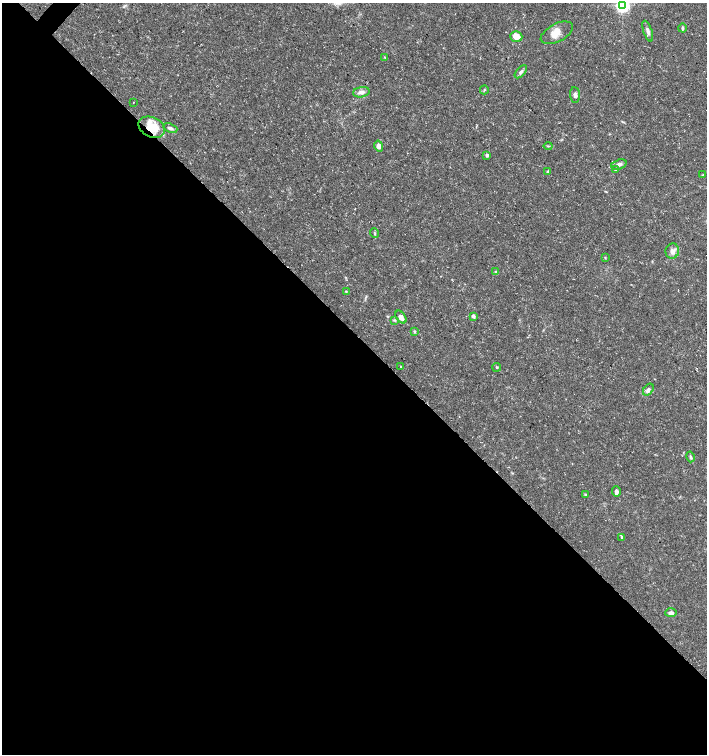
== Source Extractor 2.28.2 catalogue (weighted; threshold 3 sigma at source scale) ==
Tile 14 of 4 x 4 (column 2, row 4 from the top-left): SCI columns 1573-2981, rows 9-1512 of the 6027 x 6026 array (HDU 1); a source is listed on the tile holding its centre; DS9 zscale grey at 2 x 2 block average (1 PNG px = mean of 2 x 2 image px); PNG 709 x 756 px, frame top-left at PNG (2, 3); each listed source drawn as its Kron ellipse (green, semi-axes under 4 px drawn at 4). Shown black and unused: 56% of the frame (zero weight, under 3 of 5 exposures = <1% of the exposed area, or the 3 px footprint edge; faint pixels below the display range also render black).
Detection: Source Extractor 2.28.2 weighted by HDU 2 'WHT'; one run over the whole footprint, this tile lists its part. Background 0.0289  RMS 0.0022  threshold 0.00999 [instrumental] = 3 sigma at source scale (4.5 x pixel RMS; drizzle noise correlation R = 1.50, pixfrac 1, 0.0396/0.0396 arcsec/px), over >= 5 px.
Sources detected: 37; all 37 listed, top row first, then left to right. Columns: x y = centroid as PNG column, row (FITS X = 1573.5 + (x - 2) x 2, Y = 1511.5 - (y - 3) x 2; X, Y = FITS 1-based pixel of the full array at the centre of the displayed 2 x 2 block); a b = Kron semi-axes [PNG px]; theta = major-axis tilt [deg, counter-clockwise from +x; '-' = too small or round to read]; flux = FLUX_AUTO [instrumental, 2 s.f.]
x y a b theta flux
623 5 4 4 - 150
682 28 4 3 - 0.92
648 31 11 4 -70 1.9
557 33 17 9 28 6.2
516 36 6 5 - 5.1
385 57 3 3 - 0.42
521 72 8 4 50 1.3
484 90 4 2 - 0.42
361 92 8 5 9 2
575 95 8 5 -84 1.7
133 102 2 2 - 0.59
152 127 14 10 -27 14
170 128 7 4 -22 1.4
379 146 5 4 - 2.6
548 146 4 2 - 0.49
487 155 3 2 - 2.2
619 164 8 5 19 1.8
616 169 3 3 - 0.66
548 171 3 3 - 0.53
703 175 4 2 - 0.44
375 233 5 2 - 0.43
672 251 7 6 - 2.7
605 258 3 2 - 0.33
496 271 3 3 - 0.53
346 291 2 2 - 0.46
473 316 4 3 - 1.2
401 317 7 4 -51 3.2
395 320 4 3 - 0.7
414 331 4 3 - 0.52
401 367 3 2 - 0.41
497 367 4 3 - 0.61
648 390 7 4 55 1.4
690 457 5 3 - 0.89
616 492 5 3 - 1.8
585 495 4 3 - 0.69
622 537 3 3 - 0.41
671 613 6 4 1 1.8
Overlapping masked pixels (flux is a lower limit): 1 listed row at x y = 152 127
Isophote crosses this tile's border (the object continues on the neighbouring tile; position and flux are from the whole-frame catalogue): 1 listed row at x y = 623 5